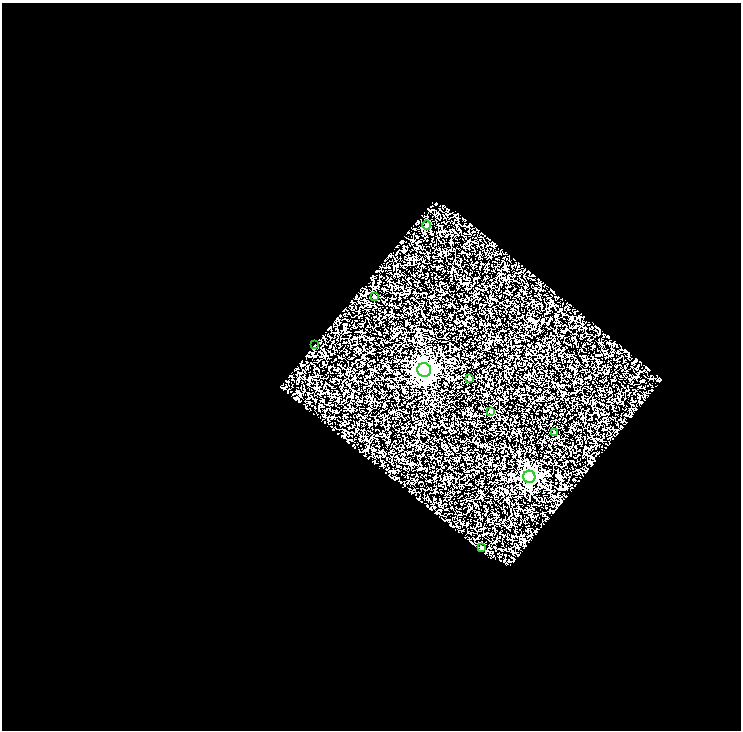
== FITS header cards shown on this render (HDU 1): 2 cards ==
NAXIS1  =                  739
NAXIS2  =                  728

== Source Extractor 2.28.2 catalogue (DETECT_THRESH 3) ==
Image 739 x 728 px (HDU 1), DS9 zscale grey, 1 PNG px = 1 image px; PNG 743 x 732 px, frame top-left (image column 1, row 728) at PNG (2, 3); each listed source drawn as its Kron ellipse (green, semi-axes under 4 px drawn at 4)
Background 0.906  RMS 1.3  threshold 3.8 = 3 sigma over >= 5 px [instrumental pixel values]
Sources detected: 9; all 9 listed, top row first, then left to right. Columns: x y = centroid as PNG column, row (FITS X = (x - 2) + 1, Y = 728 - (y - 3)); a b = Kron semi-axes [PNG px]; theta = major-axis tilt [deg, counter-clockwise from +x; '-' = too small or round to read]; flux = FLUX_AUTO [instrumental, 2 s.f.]
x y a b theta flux
427 225 5 4 - 380
374 297 3 3 - 140
315 344 2 2 - 50
424 370 7 7 - 40000
470 379 3 3 - 190
491 411 4 3 - 420
554 432 3 3 - 130
529 477 6 6 - 18000
481 547 3 3 - 130